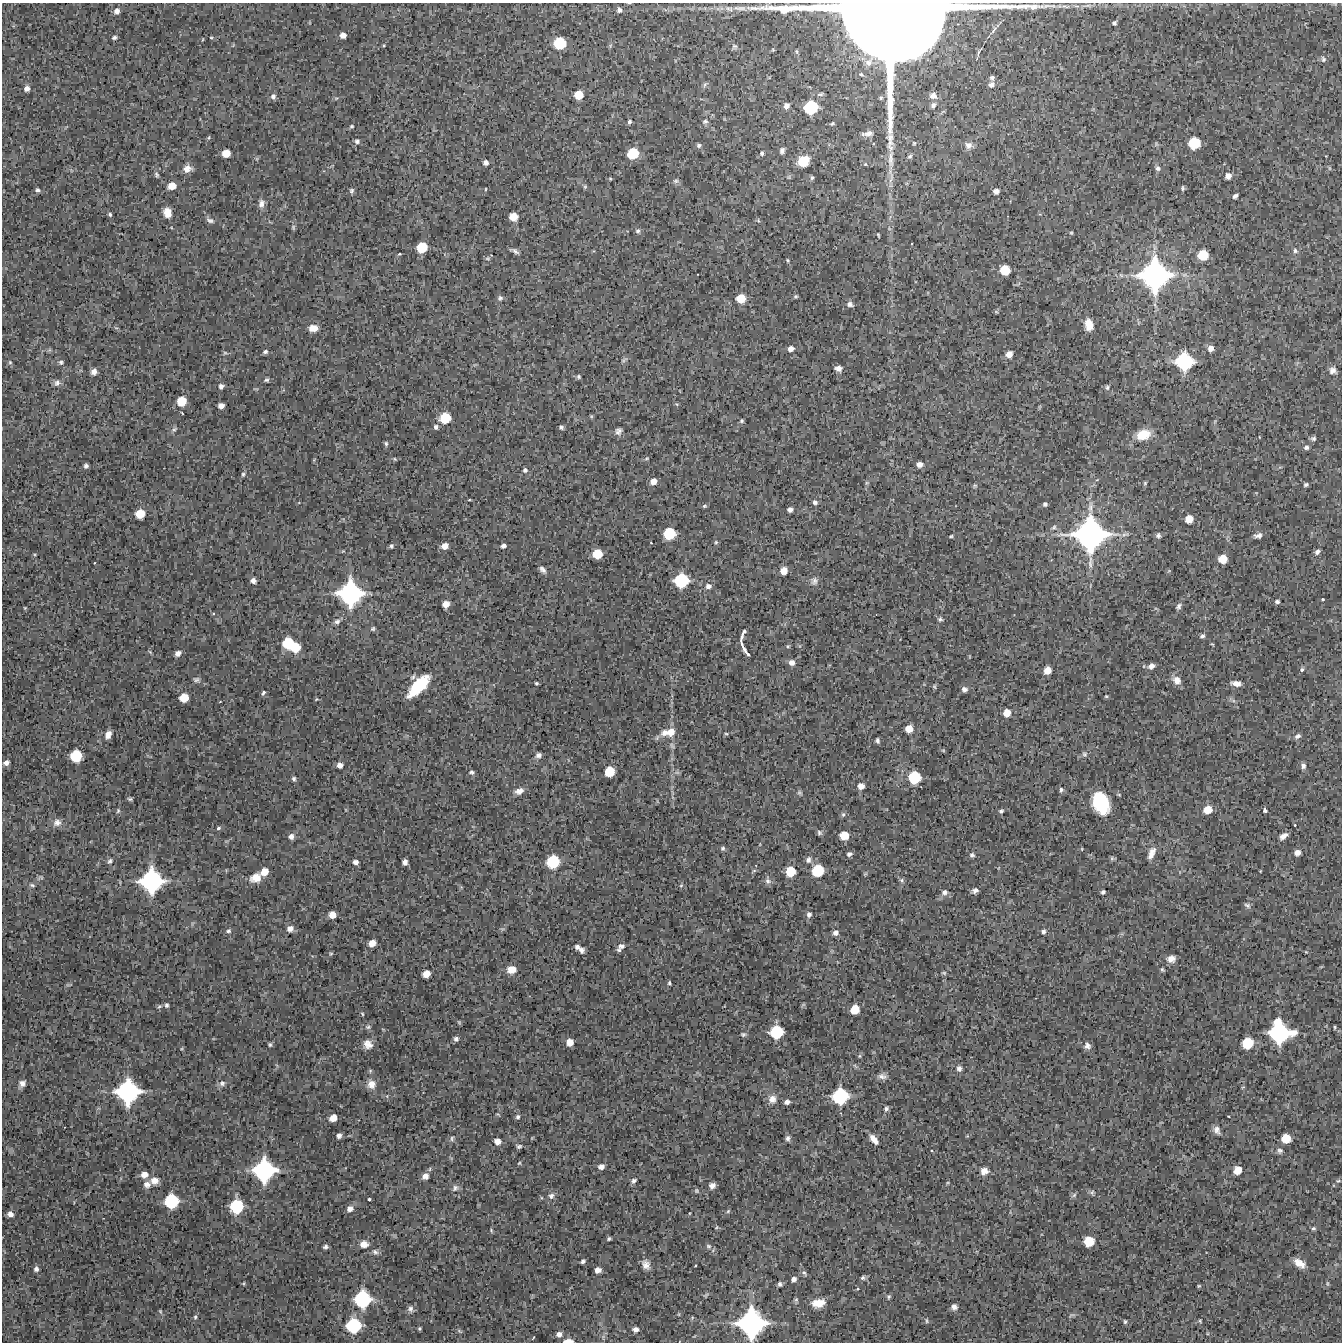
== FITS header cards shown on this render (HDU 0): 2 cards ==
NAXIS1  =                 1340 / length of data axis 1
NAXIS2  =                 1340 / length of data axis 2

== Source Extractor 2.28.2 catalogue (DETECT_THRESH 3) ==
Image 1340 x 1340 px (HDU 0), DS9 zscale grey, 1 PNG px = 1 image px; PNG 1344 x 1344 px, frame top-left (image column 1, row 1340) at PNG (2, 3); no overlay
Background 5840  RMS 440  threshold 1330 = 3 sigma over >= 5 px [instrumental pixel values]
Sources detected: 380; all 380 listed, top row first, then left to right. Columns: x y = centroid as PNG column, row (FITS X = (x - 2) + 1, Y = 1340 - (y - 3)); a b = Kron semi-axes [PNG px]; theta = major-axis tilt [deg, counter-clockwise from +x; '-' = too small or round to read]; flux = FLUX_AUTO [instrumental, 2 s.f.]
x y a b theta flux
729 9 13 7 -19 1.8e+05
790 9 64 7 0 1.6e+06
619 10 4 4 - 7.7e+04
117 11 8 7 - 1.5e+05
887 21 129 108 11 8.5e+06
1114 23 4 4 - 5.4e+04
994 29 12 4 56 8.3e+04
343 35 5 5 - 1.7e+05
114 37 5 4 - 6.2e+04
211 37 5 3 - 2.7e+04
203 39 4 2 - 2.2e+04
560 43 9 9 - 8.7e+05
734 46 7 7 - 6.3e+04
773 50 7 6 - 5.8e+04
1323 59 7 6 - 6.6e+04
992 78 4 4 - 6.3e+04
705 84 8 4 59 5.3e+04
991 85 6 5 - 1.0e+05
27 89 6 6 - 1.3e+05
820 94 8 4 11 5.4e+04
579 95 7 7 - 4.3e+05
273 96 7 6 - 9.2e+04
933 96 9 8 - 1.6e+05
881 98 7 6 - 6.4e+04
933 105 12 8 50 1.9e+05
786 106 5 5 - 1.3e+05
811 107 12 11 - 1.2e+06
942 112 10 5 42 8.0e+04
705 121 7 5 10 6.1e+04
629 122 6 5 - 5.5e+04
832 124 8 5 27 6.8e+04
351 126 4 4 - 3.8e+04
868 133 22 10 5 4.1e+05
209 137 5 3 - 3.1e+04
357 141 6 5 - 7.4e+04
914 143 7 5 77 6.7e+04
1194 143 10 9 - 8.0e+05
699 145 5 5 - 6.3e+04
969 145 12 9 -12 1.9e+05
782 151 5 4 - 8.9e+04
226 153 7 6 - 3.4e+05
633 153 10 9 - 7.8e+05
762 153 5 4 - 5.5e+04
910 156 7 5 32 5.7e+04
803 161 10 8 29 6.0e+05
486 163 5 5 - 1.1e+05
865 164 4 4 - 2.7e+04
1158 168 7 6 - 8.1e+04
1329 168 6 4 -71 3.4e+04
187 169 9 8 - 2.3e+05
156 174 7 5 -66 5.6e+04
1228 176 6 6 - 1.8e+05
812 178 5 4 - 4.7e+04
610 179 4 4 - 3.0e+04
676 181 7 6 - 6.5e+04
172 186 8 7 - 3.3e+05
585 187 6 5 - 4.3e+04
1183 188 6 4 -85 4.7e+04
485 189 3 2 - 2.1e+04
37 190 6 5 - 6.0e+04
351 190 7 6 - 6.0e+04
996 191 6 5 - 1.2e+05
1235 196 5 4 - 8.2e+04
261 203 11 7 83 1.6e+05
167 212 10 8 -76 2.9e+05
110 214 5 4 - 5.1e+04
513 217 7 6 - 3.5e+05
210 220 11 6 -20 9.9e+04
293 227 7 5 90 4.8e+04
638 231 6 6 - 6.3e+04
1071 233 5 4 - 3.2e+04
878 235 4 2 - 3.5e+04
422 247 9 8 - 6.7e+05
514 251 11 4 -27 9.4e+04
1295 251 7 6 - 7.4e+04
399 254 3 3 - 3.0e+04
1203 255 9 8 - 6.4e+05
487 258 7 5 1 5.4e+04
788 260 6 3 -81 3.2e+04
1005 270 8 8 - 5.7e+05
1155 275 28 28 - 5.8e+06
796 296 5 4 - 4.2e+04
500 298 7 6 - 7.9e+04
741 298 9 8 - 4.7e+05
850 304 7 6 - 8.9e+04
996 312 6 4 -2 3.6e+04
1089 325 10 7 -78 3.5e+05
313 328 10 7 0 2.8e+05
1211 348 7 6 - 1.7e+05
791 349 6 5 - 1.4e+05
265 352 6 5 - 6.7e+04
225 353 6 4 28 4.2e+04
1009 354 6 6 - 2.1e+05
624 360 10 4 29 5.7e+04
1184 361 15 14 - 1.9e+06
10 362 5 4 - 4.5e+04
61 362 7 6 - 7.2e+04
838 368 6 5 - 1.3e+05
1333 370 9 9 - 1.4e+05
94 372 7 6 - 1.6e+05
579 377 5 5 - 5.1e+04
266 380 6 5 - 5.9e+04
57 383 9 8 - 1.1e+05
221 386 6 6 - 9.2e+04
1107 387 6 5 - 5.5e+04
181 401 9 9 - 5.0e+05
221 406 5 5 - 1.6e+05
591 416 5 4 - 3.1e+04
445 418 10 9 - 7.0e+05
742 421 4 4 - 4.4e+04
436 427 6 5 - 7.6e+04
561 427 4 4 - 6.2e+04
174 429 9 5 36 7.3e+04
618 431 8 7 - 1.1e+05
1143 435 14 10 19 6.2e+05
1313 438 7 5 2 7.0e+04
386 444 7 4 -88 5.4e+04
1306 447 6 6 - 8.0e+04
647 458 6 4 31 3.5e+04
395 459 5 4 - 3.2e+04
919 464 6 5 - 1.5e+05
86 466 4 4 - 7.7e+04
525 470 6 5 - 6.6e+04
243 474 6 4 75 5.3e+04
653 481 6 5 - 2.0e+05
867 483 6 5 - 4.1e+04
1145 483 5 4 - 3.7e+04
1306 485 4 4 - 5.7e+04
975 486 6 5 - 4.3e+04
469 500 4 2 - 2.6e+04
815 502 6 5 - 7.6e+04
1045 504 4 4 - 5.9e+04
704 506 6 4 15 4.6e+04
790 509 5 4 - 1.1e+05
140 514 8 7 - 4.7e+05
1189 519 8 7 - 3.3e+05
1054 527 7 5 44 6.1e+04
669 534 9 9 - 8.6e+05
1090 534 33 31 -88 6.7e+06
1158 535 6 6 - 8.5e+04
1258 535 9 6 7 1.3e+05
951 536 4 3 - 3.6e+04
716 542 6 5 - 4.6e+04
391 546 4 4 - 4.9e+04
445 546 6 5 - 2.1e+05
503 546 6 5 - 9.0e+04
1317 552 7 5 48 9.0e+04
597 554 8 7 - 5.2e+05
1223 559 8 7 - 4.4e+05
542 570 9 6 -46 1.1e+05
784 571 7 6 - 2.6e+05
681 580 12 11 - 1.3e+06
253 581 5 5 - 1.1e+05
814 581 10 9 - 1.3e+05
708 586 8 6 3 1.3e+05
350 593 21 21 - 3.6e+06
1323 599 3 2 - 2.7e+04
1277 602 5 4 - 6.7e+04
446 604 6 5 - 2.3e+05
1179 606 10 6 54 9.5e+04
25 608 4 4 - 2.9e+04
213 614 4 3 - 3.0e+04
940 619 6 6 - 5.9e+04
337 622 8 6 23 9.0e+04
373 629 6 5 - 5.0e+04
1202 636 7 5 38 7.3e+04
742 637 17 4 78 1.7e+05
288 643 10 10 - 8.1e+05
1212 644 5 4 - 2.8e+04
788 646 5 4 - 3.6e+04
295 647 9 8 - 5.6e+05
745 651 12 3 -56 1.4e+05
150 652 6 3 -45 3.3e+04
178 653 6 5 - 1.3e+05
792 662 7 7 - 1.4e+05
1151 666 8 6 27 1.5e+05
1302 669 6 5 - 6.0e+04
1047 670 7 6 - 2.7e+05
413 677 8 5 53 6.6e+04
196 679 8 7 - 7.5e+04
1177 680 11 9 -44 2.4e+05
536 683 4 3 - 4.0e+04
1236 683 12 6 -7 1.8e+05
419 686 22 9 47 1.5e+06
934 686 6 5 - 4.1e+04
964 689 6 6 - 1.1e+05
263 693 7 4 57 5.5e+04
1106 696 4 4 - 3.4e+04
184 698 7 7 - 4.3e+05
316 699 5 3 - 2.5e+04
1007 713 7 6 - 2.8e+05
909 729 7 7 - 3.0e+05
671 732 11 9 57 3.0e+05
664 733 11 9 29 2.2e+05
726 734 5 3 - 3.5e+04
108 735 8 6 67 2.0e+05
1298 736 8 6 29 9.3e+04
877 741 5 4 - 6.1e+04
672 746 8 5 -63 7.2e+04
943 750 6 3 -19 3.0e+04
1085 754 7 6 - 6.8e+04
538 755 7 6 - 1.2e+05
76 756 9 9 - 8.1e+05
6 763 6 4 29 1.1e+05
340 765 6 5 - 1.5e+05
1303 766 8 6 -83 1.0e+05
471 772 6 5 - 6.2e+04
609 772 8 8 - 5.7e+05
677 772 7 4 -1 6.0e+04
914 777 11 10 - 9.6e+05
294 779 6 5 - 6.2e+04
861 786 6 6 - 1.8e+05
1061 790 6 5 - 6.0e+04
519 791 11 7 17 1.9e+05
799 793 7 5 -41 5.3e+04
130 799 6 3 -9 4.9e+04
1101 803 18 13 -64 1.7e+06
1208 810 8 7 - 3.8e+05
1265 810 4 4 - 7.3e+04
118 811 6 4 69 4.2e+04
1001 811 5 4 - 5.3e+04
843 814 7 5 68 5.6e+04
57 823 11 9 25 1.7e+05
1295 825 3 2 - 2.1e+04
218 828 5 4 - 5.0e+04
819 833 7 6 - 6.4e+04
844 835 7 7 - 4.2e+05
291 836 7 6 - 1.3e+05
1283 836 8 4 37 1.6e+05
723 848 6 5 - 6.1e+04
1082 849 5 3 - 2.1e+04
1151 853 14 6 67 2.0e+05
1297 853 6 6 - 1.5e+05
849 854 6 5 - 8.0e+04
972 855 6 5 - 6.3e+04
1112 858 6 5 - 4.5e+04
808 860 9 7 80 1.1e+05
110 861 7 5 56 6.3e+04
355 862 6 5 - 1.1e+05
405 862 5 5 - 1.3e+05
553 862 12 11 - 1.1e+06
754 871 7 4 2 4.1e+04
790 871 9 9 - 5.7e+05
818 871 10 10 - 8.6e+05
264 872 8 7 - 3.1e+05
865 874 6 4 43 3.6e+04
41 877 6 4 -19 4.5e+04
256 878 14 11 21 3.5e+05
901 880 7 5 -74 6.2e+04
151 881 18 18 - 3.1e+06
768 881 8 8 - 1.1e+05
32 885 8 4 -16 5.8e+04
681 885 6 4 2 3.8e+04
975 890 6 5 - 9.9e+04
944 892 8 6 16 1.1e+05
1103 892 4 4 - 5.9e+04
1247 905 9 6 -32 7.1e+04
809 914 7 6 - 9.4e+04
332 915 6 6 - 2.5e+05
290 929 8 7 - 1.6e+05
228 931 7 5 7 6.7e+04
1043 931 6 6 - 6.9e+04
836 933 6 6 - 1.2e+05
372 943 7 6 - 2.5e+05
621 946 10 7 21 1.4e+05
577 947 5 4 - 9.5e+04
581 950 7 6 - 1.2e+05
1306 952 5 3 - 2.5e+04
331 954 6 4 43 3.7e+04
1171 959 10 8 15 2.0e+05
511 969 9 8 - 3.3e+05
1162 969 5 4 - 4.4e+04
944 973 6 4 -12 3.9e+04
426 974 7 6 - 2.7e+05
669 983 5 4 - 4.1e+04
167 1005 6 5 - 5.9e+04
803 1005 7 4 19 3.8e+04
855 1009 8 7 - 4.4e+05
362 1014 5 3 - 3.3e+04
459 1022 7 4 -46 3.4e+04
368 1027 7 5 2 6.0e+04
1334 1027 4 2 - 3.2e+04
776 1032 11 10 - 1.1e+06
1280 1032 19 17 -43 2.9e+06
743 1034 7 6 - 6.0e+04
456 1039 6 5 - 8.2e+04
570 1042 6 6 - 2.5e+05
1248 1043 10 9 - 7.4e+05
368 1044 11 9 -41 2.3e+05
270 1045 5 4 - 4.7e+04
1087 1046 8 7 - 1.2e+05
859 1056 6 4 90 3.9e+04
959 1068 7 6 - 1.0e+05
882 1076 13 7 -6 1.4e+05
222 1083 8 7 - 1.0e+05
22 1084 9 7 51 1.5e+05
371 1084 11 10 - 2.4e+05
128 1092 19 19 - 3.3e+06
840 1096 14 13 - 1.6e+06
772 1099 10 9 - 2.2e+05
787 1102 5 4 - 1.1e+05
886 1109 7 6 - 7.4e+04
518 1117 6 5 - 6.1e+04
333 1118 7 6 - 2.6e+05
1217 1130 10 7 -64 1.4e+05
339 1136 5 4 - 9.9e+04
452 1138 7 4 74 5.4e+04
788 1138 7 5 -89 8.9e+04
1286 1138 8 7 - 4.8e+05
874 1139 12 6 -51 2.3e+05
497 1141 6 6 - 1.8e+05
519 1146 6 5 - 5.9e+04
1280 1151 7 7 - 7.5e+04
519 1163 5 4 - 3.1e+04
601 1167 5 5 - 1.4e+05
264 1170 18 17 - 2.9e+06
1237 1170 7 6 - 3.3e+05
984 1171 9 8 - 2.0e+05
144 1175 8 7 - 2.1e+05
425 1176 7 7 - 1.7e+05
154 1181 9 8 - 2.4e+05
634 1181 7 5 37 7.4e+04
1338 1181 5 4 - 3.6e+04
147 1184 9 8 - 1.6e+05
712 1186 6 5 - 1.2e+05
455 1188 10 7 55 1.1e+05
696 1191 6 5 - 4.3e+04
1092 1192 7 5 68 5.3e+04
1074 1195 8 5 32 5.7e+04
551 1196 8 8 - 1.2e+05
369 1199 3 3 - 3.9e+04
171 1201 11 11 - 1.3e+06
237 1206 12 11 - 1.2e+06
350 1209 8 7 - 1.5e+05
728 1211 5 4 - 3.9e+04
690 1213 4 3 - 2.1e+04
10 1214 7 6 - 1.7e+05
716 1227 6 3 46 2.9e+04
1313 1228 6 5 - 5.5e+04
491 1230 5 4 - 3.3e+04
609 1239 4 3 - 5.1e+04
1089 1241 8 8 - 5.9e+05
364 1244 10 8 3 2.2e+05
708 1246 8 6 -31 7.2e+04
325 1247 5 4 - 6.5e+04
375 1252 8 7 - 8.9e+04
583 1261 5 4 - 7.1e+04
1299 1263 14 8 -33 3.0e+05
646 1265 11 8 -63 1.9e+05
695 1266 3 2 - 2.3e+04
36 1269 6 6 - 9.4e+04
598 1270 5 5 - 1.7e+05
804 1273 8 5 -66 6.2e+04
863 1278 6 5 - 6.2e+04
794 1279 6 5 - 1.1e+05
244 1283 5 3 - 2.9e+04
780 1284 5 5 - 7.0e+04
1199 1286 5 4 - 3.4e+04
706 1295 8 4 36 4.4e+04
889 1297 6 5 - 4.9e+04
362 1299 15 14 - 1.8e+06
796 1300 6 5 - 4.3e+04
818 1303 13 8 8 4.1e+05
954 1307 6 5 - 1.1e+05
410 1309 8 7 - 1.0e+05
160 1311 7 4 -59 3.8e+04
679 1314 5 3 - 2.8e+04
1072 1315 12 3 8 4.5e+04
195 1317 5 5 - 5.3e+04
926 1321 7 3 -89 3.5e+04
1200 1321 4 3 - 3.5e+04
1125 1322 5 4 - 4.5e+04
751 1323 23 23 - 4.7e+06
353 1326 13 12 - 1.4e+06
419 1328 3 3 - 3.6e+04
636 1329 6 5 - 1.2e+05
459 1331 8 4 -36 4.7e+04
559 1334 8 7 - 1.5e+05
533 1338 5 2 - 2.2e+04
568 1341 11 5 2 2.3e+05
At the frame edge (FLAGS 8, measured only in part): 3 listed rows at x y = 887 21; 751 1323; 568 1341